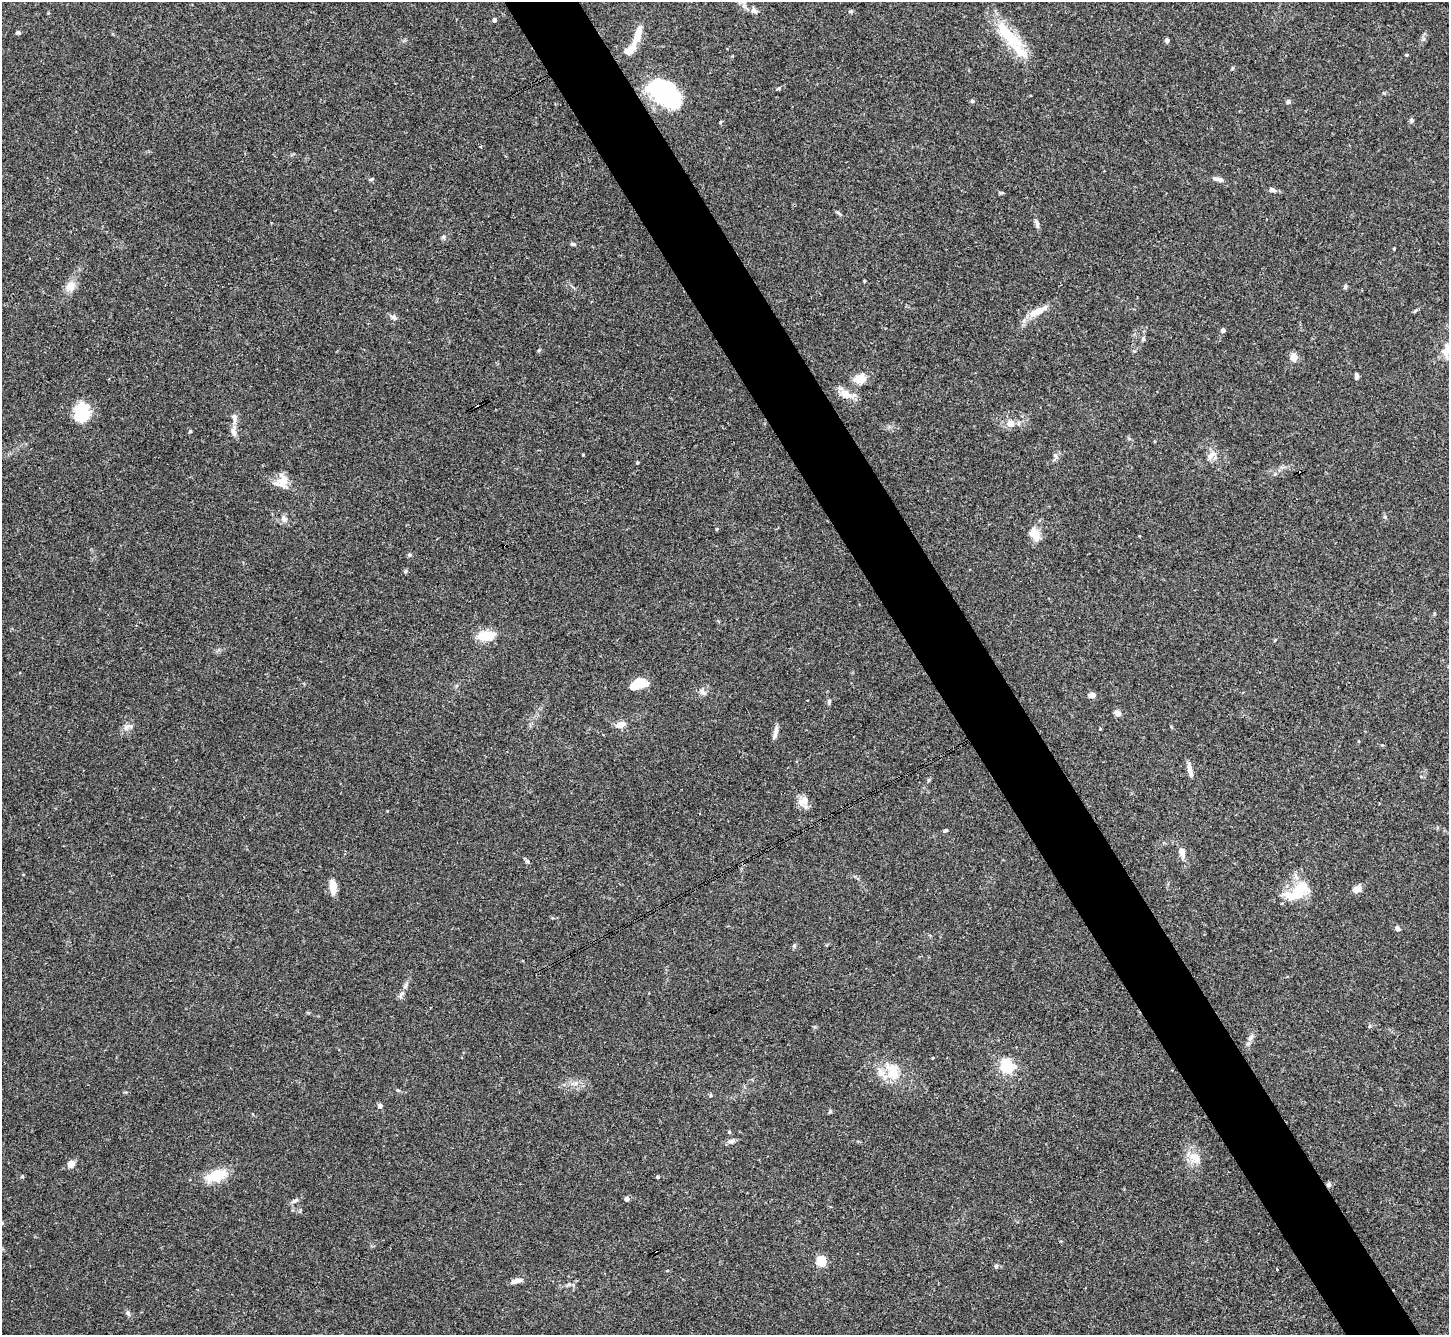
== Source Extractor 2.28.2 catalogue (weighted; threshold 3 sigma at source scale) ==
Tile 6 of 4 x 4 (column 2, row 2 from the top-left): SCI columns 1451-2897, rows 2960-4292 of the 5792 x 5782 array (HDU 1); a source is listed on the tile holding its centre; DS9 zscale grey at full resolution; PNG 1451 x 1337 px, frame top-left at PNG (2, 2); no overlay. Shown black and unused: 5% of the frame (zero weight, under 3 of 4 exposures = <1% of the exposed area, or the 3 px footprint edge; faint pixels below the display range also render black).
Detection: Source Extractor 2.28.2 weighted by HDU 2 'WHT'; one run over the whole footprint, this tile lists its part. Background 0.11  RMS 0.0068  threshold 0.0307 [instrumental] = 3 sigma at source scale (4.5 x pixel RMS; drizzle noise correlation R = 1.50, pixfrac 1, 0.05/0.05 arcsec/px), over >= 5 px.
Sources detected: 103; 2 inside a brighter object's white glare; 3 cosmic-ray / hot-pixel residue — not listed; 5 inside a brighter listed object's ellipse — not listed separately; the other 93 listed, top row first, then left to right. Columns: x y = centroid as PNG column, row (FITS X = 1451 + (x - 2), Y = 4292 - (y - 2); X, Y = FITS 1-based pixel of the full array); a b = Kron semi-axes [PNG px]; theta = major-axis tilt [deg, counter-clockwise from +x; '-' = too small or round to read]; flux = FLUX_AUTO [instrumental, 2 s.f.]
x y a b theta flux
754 10 9 7 -44 2.7
494 20 4 4 - 2.1
18 32 6 5 - 1.1
638 35 25 8 71 12
1008 35 50 15 -47 31
1167 40 5 4 - 2.1
1406 55 4 3 - 0.82
778 88 4 3 - 2.9
666 94 31 19 -41 80
972 101 5 5 - 0.97
1288 101 6 5 - 1.5
1411 120 6 5 - 1.4
371 179 6 4 29 0.85
1218 179 15 5 -13 2.9
1272 190 11 5 -15 2
1037 224 12 5 -76 2.3
443 237 6 5 - 1.3
573 244 7 4 -25 1
1394 248 4 3 - 0.58
70 286 15 12 55 6.6
1345 287 6 5 - 1.2
1038 311 26 8 26 9.8
394 317 8 6 -32 2
1223 330 5 4 - 2.5
1143 339 6 5 - 1.2
539 350 6 4 71 0.75
1446 352 15 11 34 6.6
1294 357 5 5 - 13
1356 376 7 4 -87 1.9
860 379 15 12 7 7.7
846 394 18 10 -22 7.7
82 413 24 17 80 21
234 418 14 6 -81 3.7
1010 423 8 8 - 6.2
190 431 5 3 - 0.62
234 432 12 7 -71 3.5
583 455 3 2 - 0.62
1055 455 7 5 -53 1.6
1211 455 14 7 45 4.6
637 463 4 3 - 0.88
282 481 20 14 37 9.2
1385 517 6 4 -72 0.97
284 518 10 7 -46 2.8
717 529 4 4 - 0.75
1034 534 13 8 -57 10
410 555 5 5 - 1.2
405 571 5 5 - 0.96
486 636 21 11 7 14
638 684 17 9 21 14
703 692 12 7 -33 3
1092 695 7 5 8 4.5
829 702 7 4 82 1.3
1117 713 8 6 -24 2.9
620 725 9 6 16 6
128 726 16 5 22 2.8
775 732 19 5 76 3.4
1359 741 4 3 - 0.57
1190 771 17 5 -77 4
928 780 6 4 70 0.82
803 801 15 10 37 5.4
945 830 5 4 - 1.3
1182 852 11 7 -74 4.8
527 862 6 5 - 1.2
333 887 17 7 -85 7.5
1357 889 8 6 32 5.8
1298 891 34 17 35 23
1398 928 9 5 -45 1.6
794 946 6 5 - 1
401 994 14 5 63 2.5
1369 1026 4 4 - 1.6
1250 1038 9 7 55 2.6
933 1058 3 3 - 1
1007 1066 6 5 - 140
892 1072 28 17 -71 16
398 1090 6 4 -30 0.86
711 1095 5 3 - 0.68
380 1106 6 5 - 2.1
830 1112 5 4 - 1
729 1132 4 4 - 0.83
731 1141 11 5 13 2.2
1195 1158 18 13 -25 9.2
71 1164 7 6 - 5.1
217 1175 29 14 19 16
22 1177 5 3 - 0.75
657 1177 4 3 - 0.87
1329 1185 7 5 90 1.4
627 1199 4 4 - 3.7
295 1201 11 5 33 2
821 1261 5 5 - 32
996 1266 6 5 - 1.2
1277 1269 3 2 - 0.74
516 1281 15 6 14 3.5
128 1313 7 4 -46 1.4
Overlapping masked pixels (flux is a lower limit): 1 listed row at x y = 1329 1185
Isophote crosses this tile's border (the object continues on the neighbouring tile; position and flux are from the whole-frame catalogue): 1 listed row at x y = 1446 352